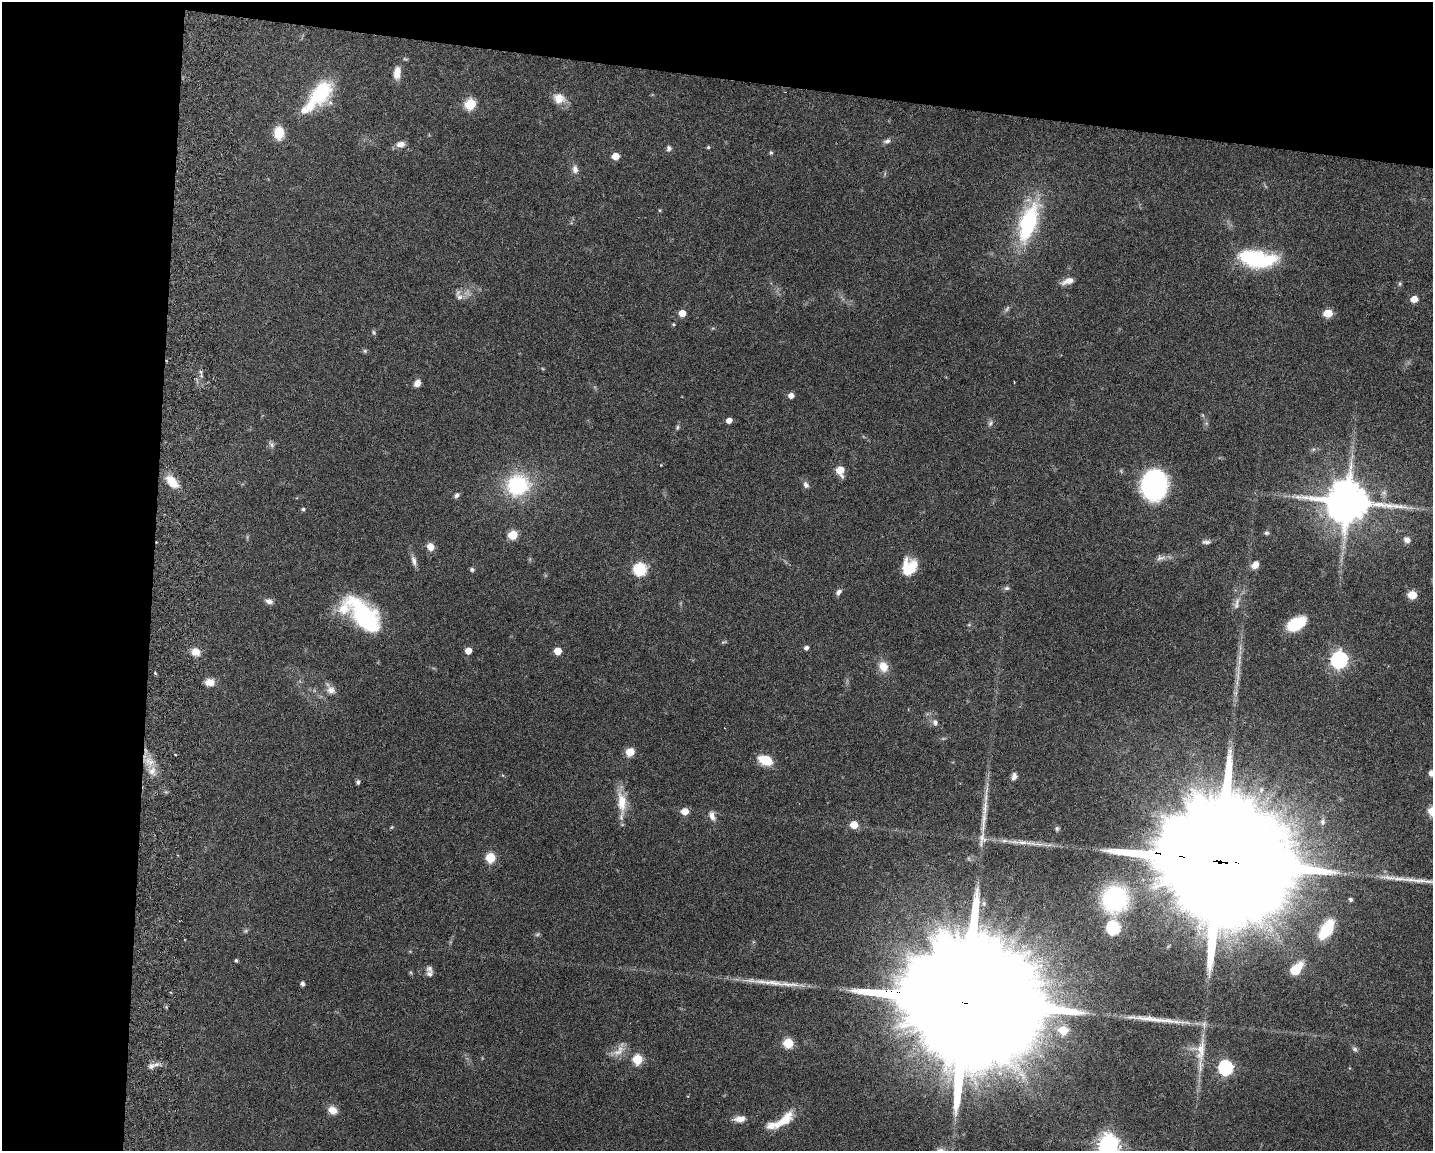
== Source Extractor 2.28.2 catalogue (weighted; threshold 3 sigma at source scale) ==
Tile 1 of 3 x 4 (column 1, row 1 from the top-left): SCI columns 277-1707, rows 3457-4605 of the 4734 x 4618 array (HDU 1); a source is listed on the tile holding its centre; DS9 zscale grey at full resolution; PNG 1435 x 1153 px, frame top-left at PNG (2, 2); no overlay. Shown black and unused: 17% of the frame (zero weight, under 3 of 6 exposures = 3% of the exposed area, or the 3 px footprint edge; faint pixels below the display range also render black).
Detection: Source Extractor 2.28.2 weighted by HDU 2 'WHT'; one run over the whole footprint, this tile lists its part. Background 0.0872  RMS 0.0032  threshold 0.0131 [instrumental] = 3 sigma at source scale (4.09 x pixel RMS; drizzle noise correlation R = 1.36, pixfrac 0.8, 0.05/0.05 arcsec/px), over >= 5 px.
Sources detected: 121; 2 too faint to see at this stretch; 2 inside a brighter object's white glare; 3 long thin detections or spike segments (spike, bleed or trail) — not listed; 6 inside a brighter listed object's ellipse — not listed separately; the other 108 listed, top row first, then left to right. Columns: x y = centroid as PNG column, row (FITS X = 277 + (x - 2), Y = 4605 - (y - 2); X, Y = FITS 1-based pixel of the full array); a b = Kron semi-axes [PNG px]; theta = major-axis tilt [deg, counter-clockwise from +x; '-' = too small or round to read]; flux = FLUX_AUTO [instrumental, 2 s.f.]
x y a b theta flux
397 73 16 8 84 2.9
320 94 37 16 49 21
559 98 15 13 -26 3.6
470 104 6 6 - 17
279 133 14 11 -89 5.4
887 141 10 6 20 1
401 144 12 8 10 1.8
708 147 4 4 - 0.4
669 148 7 6 - 0.89
771 153 6 5 - 0.42
615 156 5 5 - 4.1
575 169 11 8 -83 1.6
660 210 5 3 - 0.3
1028 222 39 15 71 32
1255 259 33 20 -13 23
1068 281 16 7 18 2.1
1400 284 6 5 - 0.46
460 297 10 8 -33 1.4
1414 299 6 5 - 3.6
682 313 5 5 - 4
1328 313 6 5 - 8.2
673 324 5 4 - 0.35
374 332 7 4 -71 0.48
365 351 6 5 - 0.48
201 372 6 4 -70 0.54
417 383 7 6 - 2
791 396 5 5 - 1.7
729 420 5 4 - 1.8
990 423 10 5 54 0.82
677 427 6 5 - 0.52
272 444 10 6 -54 0.84
840 470 7 6 - 6.1
172 482 17 10 -47 5
518 485 24 22 18 24
806 485 9 7 -65 1.1
1154 485 21 18 87 74
457 495 8 6 64 0.77
1347 502 14 12 -4 1300
303 509 5 4 - 0.57
1266 533 7 5 1 0.59
513 535 6 5 - 10
1407 540 8 7 - 1.6
1206 542 13 5 0 1
430 547 9 8 - 2.4
1161 558 15 7 8 1.5
414 561 14 6 -76 1.5
1255 565 9 7 44 2.5
909 567 16 13 69 8.5
472 569 5 5 - 0.62
640 569 7 6 - 33
1007 588 8 6 13 0.7
839 592 9 6 50 1.1
1412 595 6 5 - 9.9
269 601 10 7 -14 1.3
1237 602 12 6 81 1.4
364 616 45 21 -49 32
1296 624 17 10 26 13
969 625 6 3 -18 0.32
724 642 8 3 17 0.39
806 648 5 5 - 0.93
468 650 5 5 - 3.3
558 651 5 5 - 4.9
196 652 9 8 - 2.9
1339 660 7 7 - 96
883 667 12 10 -63 3.9
155 673 3 2 - 0.54
210 682 11 8 1 2.7
331 690 13 11 -33 2.1
935 722 9 7 -77 1.1
630 752 7 6 - 4.7
765 760 14 8 -19 7.6
149 762 16 9 -35 3.6
1431 773 7 5 -89 1.3
1014 776 9 6 76 1.3
358 782 5 4 - 0.82
622 802 31 12 -84 6.2
685 811 6 5 - 4.1
712 816 13 7 -69 1.8
983 821 41 7 85 5.6
1323 822 9 7 85 1
854 825 5 5 - 5.6
392 827 5 4 - 0.31
1022 842 18 6 -1 2.5
490 858 6 6 - 14
1222 862 71 26 -8 25000
1115 899 19 19 - 43
1351 899 4 4 - 0.68
984 904 6 4 -72 0.52
1113 928 7 6 - 37
1326 929 26 12 57 11
537 934 8 4 20 0.5
236 960 4 4 - 0.45
429 968 9 9 - 1
1296 969 13 8 49 8.1
302 984 5 4 - 1
972 1002 88 25 -8 31000
1063 1030 6 6 - 9.3
788 1043 6 6 - 15
1355 1049 7 5 -17 0.7
1201 1050 38 21 87 9.3
619 1051 22 10 43 3.3
637 1059 6 6 - 15
151 1066 10 8 47 1.5
1226 1068 7 7 - 53
332 1110 11 9 -31 2.7
740 1119 15 8 5 2.4
784 1120 33 11 38 6.8
1109 1145 8 8 - 200
Overlapping masked pixels (flux is a lower limit): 2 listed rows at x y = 1222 862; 972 1002
Isophote crosses this tile's border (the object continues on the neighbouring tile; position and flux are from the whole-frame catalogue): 2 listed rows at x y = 1431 773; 1109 1145